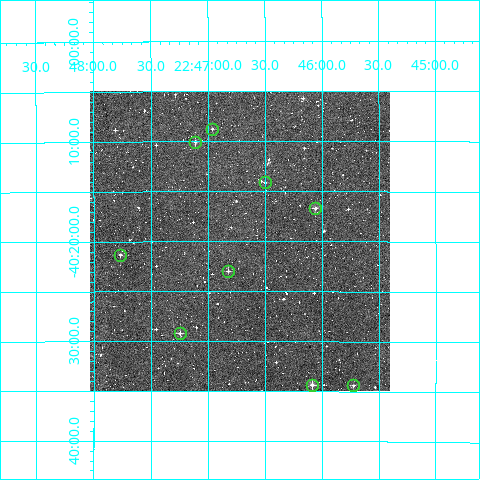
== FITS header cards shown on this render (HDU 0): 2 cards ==
NAXIS1  =                  300
NAXIS2  =                  300

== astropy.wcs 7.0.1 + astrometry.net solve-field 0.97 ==
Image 300 x 300 px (HDU 0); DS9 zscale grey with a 90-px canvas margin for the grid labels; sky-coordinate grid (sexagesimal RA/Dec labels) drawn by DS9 from the SOLVED WCS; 9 Tycho-2 reference stars matched to detected sources circled (green)
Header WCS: RA---TAN/DEC--TAN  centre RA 22:46:43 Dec -40:20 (341.68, -40.33 deg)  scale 6 arcsec/px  FOV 30.0' x 30.0'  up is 0 deg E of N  parity normal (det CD < 0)
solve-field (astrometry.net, Tycho-2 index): VERIFIED the header's WCS against the Tycho-2 star catalogue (verified at 2 index scales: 8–9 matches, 0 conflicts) and refined it, rather than solving blind
Solved WCS: RA---TAN-SIP/DEC--TAN-SIP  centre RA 22:46:44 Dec -40:20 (341.68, -40.33 deg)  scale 6.01 arcsec/px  FOV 30.1' x 30.0'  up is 0 deg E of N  parity normal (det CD < 0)
The solver's refit moves the header's centre by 1.9 arcsec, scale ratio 1.002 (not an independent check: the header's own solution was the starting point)
Tycho-2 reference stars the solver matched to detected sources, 9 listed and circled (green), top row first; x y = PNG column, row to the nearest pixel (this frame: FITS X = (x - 90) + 1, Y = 300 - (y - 91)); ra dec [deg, ICRS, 3 dp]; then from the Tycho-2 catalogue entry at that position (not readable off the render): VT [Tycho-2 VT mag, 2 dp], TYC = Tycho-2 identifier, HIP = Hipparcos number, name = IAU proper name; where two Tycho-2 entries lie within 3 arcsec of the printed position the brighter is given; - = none
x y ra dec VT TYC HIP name
212 129 341.741 -40.146 12.22 8007-234-1 - -
195 142 341.778 -40.167 11.19 8007-265-1 - -
265 182 341.626 -40.235 12.08 8007-328-1 - -
315 208 341.515 -40.278 11.09 8007-375-1 - -
120 255 341.942 -40.355 12.13 8007-463-1 - -
228 271 341.707 -40.383 12.58 8007-490-1 - -
180 333 341.812 -40.487 12.44 8007-330-1 - -
312 385 341.522 -40.572 10.86 8007-177-1 - -
353 385 341.432 -40.573 11.57 8007-187-1 - -